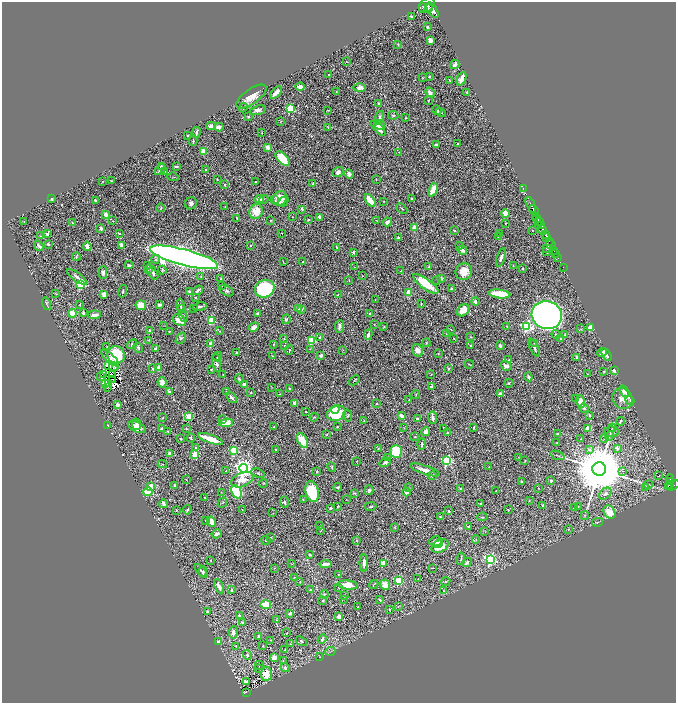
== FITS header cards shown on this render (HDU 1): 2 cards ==
NAXIS1  =                 1348
NAXIS2  =                 1402

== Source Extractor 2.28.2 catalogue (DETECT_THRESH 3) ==
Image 1348 x 1402 px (HDU 1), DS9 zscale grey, zoomed out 1/2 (1 PNG px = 2 x 2 image px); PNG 678 x 705 px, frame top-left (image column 1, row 1402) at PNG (2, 2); each listed source drawn as its Kron ellipse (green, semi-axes under 4 px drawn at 4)
Background 0.808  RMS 0.02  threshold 0.0604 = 3 sigma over >= 5 px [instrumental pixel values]
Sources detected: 687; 62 cannot appear on this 1/2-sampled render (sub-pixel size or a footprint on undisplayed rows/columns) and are neither listed nor drawn; of the other 625, the 500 brightest by FLUX_AUTO listed and drawn (125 fainter detections omitted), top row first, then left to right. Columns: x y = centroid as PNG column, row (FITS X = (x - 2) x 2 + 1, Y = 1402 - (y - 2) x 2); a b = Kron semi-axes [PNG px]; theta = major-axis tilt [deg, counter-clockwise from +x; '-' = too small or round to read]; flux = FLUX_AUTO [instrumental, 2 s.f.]
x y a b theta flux
427 5 9 6 45 6400
422 8 2 2 - 340
429 9 2 2 - 830
433 10 9 4 -58 5300
411 16 2 2 - 5.8
427 27 2 2 - 8.9
431 40 4 3 - 21
398 44 4 3 - 3.5
347 62 2 1 - 2.1
455 65 5 2 - 21
329 74 2 2 - 3.6
429 76 2 2 - 5.4
423 78 2 2 - 2
462 79 7 3 67 39
450 80 3 1 - 2.5
300 87 4 3 - 30
360 88 6 4 -1 25
336 92 2 2 - 1.9
430 92 5 4 - 16
467 92 3 3 - 4.6
276 93 7 3 45 24
251 96 17 7 35 68
428 100 4 3 - 3.4
379 104 3 2 - 5.6
243 108 5 3 - 4.2
290 109 3 3 - 300
258 110 8 4 17 19
328 110 3 2 - 2.2
437 110 5 3 - 8.3
441 113 5 3 - 4.3
393 115 5 3 - 5.6
248 117 2 2 - 12
379 118 7 4 75 10
405 118 3 2 - 2.8
281 121 3 2 - 1.9
380 125 6 4 -33 12
211 126 4 4 - 14
219 127 4 4 - 24
328 127 4 1 - 1.9
378 128 9 4 -49 27
262 132 3 2 - 3
196 133 5 2 - 10
188 136 2 2 - 6
193 141 5 2 - 3.1
436 144 2 2 - 18
457 144 3 2 - 6.8
267 148 3 2 - 51
203 151 4 3 - 48
399 152 2 2 - 2.2
282 159 9 5 -44 120
161 166 3 3 - 8.8
176 167 4 2 - 7.7
160 170 6 2 41 7.5
206 170 3 2 - 4.7
165 171 3 2 - 2.4
338 172 6 5 - 14
349 174 5 4 - 16
173 177 5 2 - 2.4
217 179 3 2 - 3.5
376 180 3 2 - 2.4
111 181 2 2 - 2.1
102 182 3 1 - 3.2
256 182 2 2 - 5.4
313 183 3 2 - 5.1
225 185 3 2 - 4.2
523 188 2 1 - 18
433 190 7 4 68 60
280 198 8 6 51 66
52 199 3 3 - 7
259 199 4 4 - 30
264 199 4 2 - 3.1
412 199 2 2 - 2.6
95 200 2 2 - 4.8
275 200 3 2 - 2.9
370 201 7 4 -54 72
384 201 2 2 - 2
283 202 6 4 45 9.1
191 203 6 6 - 14
531 205 8 2 -66 1900
225 207 3 2 - 1.9
161 208 4 3 - 2.8
302 209 4 3 - 6.2
402 209 6 2 -45 4.7
256 211 8 6 66 70
534 211 6 2 -61 1300
505 213 4 4 - 49
106 214 2 2 - 50
536 216 4 2 - 440
292 217 2 2 - 2.2
319 217 4 3 - 11
237 218 2 1 - 2.8
537 219 4 2 - 570
271 220 3 2 - 2.1
309 220 3 3 - 5.3
24 221 2 2 - 3.7
113 221 2 2 - 2.9
377 221 3 2 - 2.1
539 221 4 2 - 690
72 222 3 2 - 2.4
387 222 4 3 - 25
505 224 2 2 - 2.9
538 226 3 2 - 200
542 226 3 2 - 510
415 227 2 2 - 62
101 228 3 3 - 13
454 230 2 2 - 19
532 230 2 1 - 2.2
543 230 4 3 - 1200
119 233 2 2 - 3.8
282 233 2 1 - 1.9
47 234 3 2 - 11
500 234 3 3 - 3.2
546 235 4 2 - 2400
40 236 3 2 - 2.4
498 236 3 2 - 4.1
398 237 3 2 - 7.9
547 238 4 2 - 980
549 241 2 2 - 600
48 244 2 2 - 7.3
121 245 4 3 - 19
251 245 2 2 - 3.4
459 245 3 3 - 3.1
551 245 6 2 -51 1300
39 246 6 2 -52 14
87 246 4 3 - 24
337 248 3 2 - 5.9
547 248 3 3 - 5.3
462 250 5 3 - 20
554 250 3 2 - 310
353 252 3 3 - 7.7
547 252 2 2 - 2.8
556 254 2 2 - 110
76 256 4 2 - 4.9
184 257 35 8 -15 6500
501 258 10 3 72 15
558 258 2 1 - 40
156 259 4 4 - 5.6
283 261 4 1 - 2.4
303 262 2 2 - 3.7
129 265 4 2 - 9.5
147 265 2 2 - 3.7
513 266 3 2 - 2.3
355 267 3 2 - 2.1
428 267 3 2 - 2.9
563 267 2 1 - 14
148 269 4 3 - 4.7
523 269 3 2 - 3.6
162 270 4 2 - 3.5
401 271 3 2 - 2.2
153 272 9 3 -60 18
464 272 9 8 - 55
103 273 6 4 89 14
362 276 2 1 - 2.2
77 277 12 3 -37 15
201 277 2 2 - 2.3
442 278 2 2 - 31
221 279 2 2 - 11
349 280 3 2 - 2.5
437 281 2 1 - 3.1
81 284 4 3 - 340
426 284 15 5 -36 150
222 285 2 2 - 8.8
265 289 10 8 24 480
452 289 3 3 - 6.8
198 290 5 2 - 12
123 291 6 3 77 5.5
189 291 3 2 - 10
226 291 7 5 -31 10
409 292 3 2 - 130
55 294 4 2 - 1.9
104 294 3 3 - 41
499 294 11 4 -7 160
338 295 3 3 - 6.3
195 298 2 2 - 7.1
375 300 2 1 - 1.9
475 302 4 3 - 11
47 304 6 3 -75 5.5
421 304 3 2 - 3.5
80 305 2 2 - 2.6
141 305 5 5 - 54
159 305 3 2 - 13
180 305 7 3 -80 9.7
200 307 7 2 12 8.5
193 308 3 2 - 2.1
298 308 3 2 - 9.8
181 309 4 3 - 4.8
301 310 4 3 - 8.4
463 310 7 5 42 45
72 313 4 4 - 92
83 313 4 2 - 10
258 314 2 2 - 22
370 314 2 2 - 13
94 315 6 3 6 21
547 315 15 14 - 2500
183 316 6 3 -72 6.7
286 319 5 4 - 7.8
179 320 7 5 -36 47
211 320 3 3 - 260
374 324 3 2 - 3
164 326 4 2 - 1.9
339 326 6 3 84 11
507 326 3 2 - 5.4
527 326 4 3 - 660
254 327 5 3 - 30
384 327 4 2 - 2.9
591 328 3 3 - 150
450 329 2 1 - 2.3
581 329 2 2 - 2
150 331 2 2 - 45
169 331 3 2 - 2.4
220 331 3 3 - 2.7
446 333 4 2 - 1.9
565 334 3 3 - 2.4
368 335 5 3 - 17
556 335 4 3 - 4.8
320 337 3 3 - 7.7
470 337 3 3 - 3.1
181 338 6 4 54 6.9
284 338 2 2 - 3.3
454 339 3 2 - 2.6
561 339 2 2 - 15
149 340 3 2 - 3.1
312 340 3 3 - 220
211 343 2 2 - 79
426 343 4 3 - 3.2
534 343 3 2 - 1.9
132 344 5 4 - 5.6
274 344 3 3 - 4.2
107 346 3 2 - 2.8
285 346 3 2 - 4.8
470 346 2 2 - 2.7
500 346 4 3 - 9.1
138 348 5 4 - 5.6
534 348 9 3 -64 9.7
156 349 3 3 - 21
310 349 3 3 - 2.7
289 350 5 2 - 3.8
343 350 3 2 - 2
417 350 6 5 - 30
602 352 5 3 - 13
236 353 3 2 - 6.3
438 353 2 2 - 3.3
116 355 9 8 - 210
606 355 7 3 -61 22
218 356 5 3 - 10
272 356 3 3 - 3.1
321 356 3 3 - 14
577 357 3 2 - 13
110 358 11 3 -41 15
509 360 4 3 - 4.3
217 363 9 3 -83 12
469 364 4 2 - 2.8
108 366 3 2 - 110
506 366 6 3 -32 22
114 367 5 3 - 2.6
158 367 3 3 - 27
153 369 2 2 - 8
211 369 2 2 - 2.7
449 369 2 2 - 14
604 371 4 3 - 3.9
615 371 2 2 - 60
103 374 2 1 - 2.4
112 374 2 1 - 2.2
223 374 3 2 - 3.1
431 374 3 2 - 2.2
587 374 3 2 - 2
100 376 2 1 - 3
528 377 4 3 - 12
113 379 2 1 - 2.5
239 379 4 3 - 6.7
354 380 6 2 42 4.3
162 382 5 4 - 17
109 383 2 1 - 1.9
509 383 4 2 - 2.9
105 384 2 1 - 2.2
245 385 3 3 - 17
108 387 2 1 - 1.9
272 387 4 2 - 2.2
431 387 2 2 - 29
289 388 3 3 - 5
226 391 2 2 - 2.2
624 391 6 2 -57 72
170 392 4 2 - 6.8
251 393 2 2 - 6.6
279 394 3 2 - 1.8
416 394 5 2 - 4
500 394 2 2 - 23
231 398 6 3 -51 13
409 399 2 2 - 2.7
576 399 4 3 - 4.3
622 399 10 9 - 35
630 400 5 3 - 4.2
580 402 6 4 -72 52
295 403 2 2 - 68
377 403 3 2 - 3
117 405 4 3 - 19
584 408 5 4 - 5.5
335 410 4 3 - 38
305 412 2 2 - 4.2
336 413 9 7 18 210
348 415 6 4 -78 5.7
589 415 2 2 - 11
189 416 3 3 - 140
402 416 4 3 - 22
314 417 4 3 - 5.3
163 418 3 1 - 2.9
417 418 3 2 - 6.1
433 418 6 2 -82 13
222 419 3 3 - 3.8
364 421 3 2 - 2.5
620 421 4 2 - 6.2
226 423 7 4 8 110
137 424 5 4 - 14
108 426 3 2 - 5.8
137 427 9 5 -24 38
274 427 3 3 - 3
337 427 2 2 - 3.2
404 428 3 3 - 1.9
443 428 4 2 - 2.6
474 428 4 2 - 3.5
587 428 2 2 - 78
612 428 4 2 - 3.2
161 429 2 2 - 30
186 429 3 2 - 3.5
168 431 3 2 - 2.6
426 432 4 3 - 23
612 432 7 5 -8 8.5
447 433 3 2 - 9.2
557 434 3 2 - 5.2
327 435 3 2 - 2.4
610 436 5 3 - 4
415 437 3 3 - 3.8
191 438 4 2 - 4.5
180 439 3 2 - 4.8
210 439 13 3 -20 130
581 439 2 2 - 2.9
604 439 4 2 - 3.1
302 440 8 4 -58 77
557 443 2 2 - 2.3
422 444 6 2 86 7.6
196 448 3 2 - 6.7
378 448 2 2 - 3.2
617 448 2 2 - 30
276 449 2 2 - 2
589 449 4 3 - 8.8
234 450 3 3 - 260
396 451 6 6 - 190
170 454 4 3 - 27
195 454 3 3 - 160
557 455 7 2 -20 5
387 457 4 3 - 2.7
518 457 2 2 - 1.8
356 461 2 2 - 1.8
447 461 3 3 - 540
525 461 4 2 - 5.3
385 462 6 4 32 13
162 464 5 2 - 3.2
332 467 5 3 - 4
489 467 2 2 - 3.5
243 468 4 4 - 2900
599 469 7 6 - 46000
425 470 16 3 -18 30
226 471 2 2 - 6.9
622 471 3 2 - 3.7
317 472 2 2 - 4
258 473 7 3 -18 5.1
432 475 4 3 - 6.4
658 475 2 1 - 55
670 478 4 2 - 240
186 479 3 2 - 2.3
242 480 12 6 23 54
551 480 3 3 - 5.2
522 481 3 2 - 3.6
671 481 3 2 - 330
263 483 4 2 - 2.4
648 484 4 3 - 4.2
175 485 3 2 - 15
670 485 3 2 - 350
673 485 7 3 28 500
151 486 4 3 - 49
668 486 3 3 - 360
338 487 4 2 - 8
645 487 3 3 - 6.2
409 488 3 2 - 2.7
460 488 4 2 - 3.8
538 488 3 3 - 2
369 490 5 3 - 13
312 491 11 6 -77 180
496 491 2 1 - 2.7
148 492 4 4 - 160
221 492 3 2 - 2
236 492 7 4 -64 420
406 492 4 4 - 15
354 493 3 3 - 4.3
605 494 7 5 42 15
205 497 2 2 - 3.8
303 499 3 3 - 1.9
346 499 2 1 - 2.2
529 500 3 2 - 2.1
284 502 6 4 -85 9.2
222 503 5 3 - 3.7
164 504 4 3 - 23
481 504 3 3 - 6.8
543 505 4 3 - 10
338 506 3 2 - 3.1
371 506 5 3 - 5.2
578 506 2 2 - 1.9
330 508 3 2 - 4.5
574 508 2 2 - 2
176 510 2 2 - 6
187 510 5 2 - 5.9
242 510 2 1 - 2.1
508 510 4 2 - 2.3
449 511 3 2 - 4.2
609 512 7 5 -58 67
273 513 3 2 - 2
585 516 4 2 - 3.1
440 517 2 2 - 3.1
482 517 5 3 - 3.3
205 520 2 2 - 3.8
211 522 5 3 - 49
598 522 6 2 11 4.1
319 526 3 3 - 2.2
394 527 3 2 - 2.2
468 527 4 3 - 6.5
569 529 3 3 - 3.6
321 530 4 2 - 2.6
485 532 3 2 - 1.8
217 534 5 3 - 11
270 538 3 2 - 2.4
476 539 4 3 - 3.4
356 540 3 2 - 2.2
266 541 4 3 - 4.5
435 541 6 5 - 18
438 544 4 2 - 17
440 546 9 6 30 73
310 555 4 2 - 4.8
461 559 6 2 82 8
491 559 4 4 - 580
211 561 3 3 - 3.2
467 562 5 4 - 11
364 563 8 3 89 22
383 563 3 3 - 120
291 564 4 2 - 2.4
325 564 6 2 5 39
274 568 3 2 - 2.9
432 568 3 1 - 2
201 571 8 3 -46 10
203 572 5 3 - 7.4
338 574 2 2 - 5.3
295 577 3 3 - 2.9
418 579 3 2 - 2.4
399 580 3 3 - 220
446 581 4 3 - 4.9
300 582 3 2 - 2.4
374 584 5 2 - 2.7
348 585 10 4 -6 64
385 585 5 5 - 36
219 586 7 3 -65 20
338 587 2 2 - 2.1
231 590 3 2 - 4.3
310 590 2 2 - 13
444 591 3 3 - 3.3
324 594 4 3 - 3.3
344 595 3 3 - 4.1
343 599 3 2 - 2.5
323 600 4 3 - 4.5
380 600 3 2 - 5.5
266 605 5 4 - 89
398 606 3 2 - 2.4
358 607 2 2 - 2.1
390 610 3 2 - 2
207 611 2 2 - 11
290 613 2 2 - 30
239 615 2 2 - 18
339 617 3 3 - 27
276 620 2 2 - 2.5
242 623 2 2 - 4.8
233 632 6 4 82 18
287 633 2 2 - 2.6
259 637 3 2 - 12
322 639 5 3 - 11
270 640 2 1 - 2.1
301 641 6 3 -38 6.7
219 642 3 2 - 6.6
290 644 4 3 - 3.4
236 646 4 2 - 3.8
263 646 2 2 - 3.8
285 650 3 2 - 5.4
330 651 5 1 - 3.1
247 655 5 4 - 5.4
319 657 3 2 - 2.3
274 658 3 3 - 55
283 661 3 2 - 2.6
259 665 4 2 - 2.2
258 668 3 2 - 1.9
285 668 4 4 - 11
266 674 7 5 85 68
246 681 3 2 - 27
246 692 2 1 - 15
At the frame edge (FLAGS 8, measured only in part): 1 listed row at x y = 427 5
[125 fainter detections neither listed nor drawn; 62 sub-pixel or undisplayed-footprint detections neither listed nor drawn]